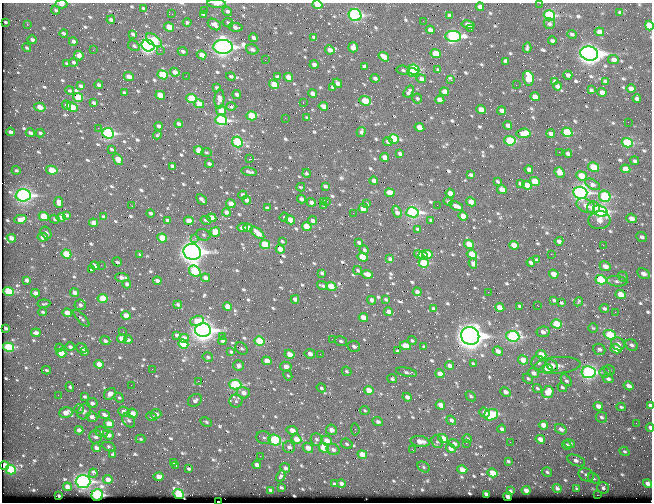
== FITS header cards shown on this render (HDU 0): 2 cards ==
NAXIS1  =                  650 / Width of table row in bytes
NAXIS2  =                  500 / Number of rows in table

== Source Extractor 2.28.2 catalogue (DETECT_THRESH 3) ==
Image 650 x 500 px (HDU 0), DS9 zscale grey, 1 PNG px = 1 image px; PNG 654 x 504 px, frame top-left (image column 1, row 500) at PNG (2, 3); each listed source drawn as its Kron ellipse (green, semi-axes under 4 px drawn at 4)
Background 367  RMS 1.4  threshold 4.24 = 3 sigma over >= 5 px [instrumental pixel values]
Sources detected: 763; of the 763, the 500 brightest by FLUX_AUTO listed and drawn (263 fainter detections omitted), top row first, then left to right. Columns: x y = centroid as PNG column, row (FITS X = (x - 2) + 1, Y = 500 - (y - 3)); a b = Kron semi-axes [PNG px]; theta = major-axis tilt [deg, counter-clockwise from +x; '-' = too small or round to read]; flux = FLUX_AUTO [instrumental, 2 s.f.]
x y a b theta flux
540 3 2 2 - 270
61 4 6 4 2 290
216 4 9 3 -4 570
317 4 5 4 - 1600
480 7 4 4 - 430
143 8 3 3 - 140
56 10 4 3 - 150
204 10 2 2 - 140
227 11 5 4 - 290
620 12 4 3 - 150
172 14 2 2 - 370
203 14 4 3 - 180
355 15 6 6 - 15000
449 15 4 3 - 200
549 15 6 5 - 9000
111 20 4 3 - 280
423 21 2 2 - 170
5 22 3 3 - 140
187 23 4 3 - 220
228 23 5 4 - 170
27 24 3 2 - 160
214 24 7 5 -32 350
468 24 7 4 -11 490
549 24 5 5 - 190
649 26 5 4 - 3500
169 27 5 4 - 1400
235 27 7 4 -9 340
471 29 3 2 - 160
430 30 4 4 - 460
599 32 5 4 - 750
64 33 4 3 - 200
133 34 4 3 - 250
572 34 5 4 - 170
453 36 8 5 -1 18000
314 37 4 3 - 180
254 38 4 3 - 300
32 40 4 3 - 280
154 40 9 5 -37 3600
73 41 4 3 - 320
552 41 4 3 - 230
134 46 6 4 -30 190
148 46 6 5 - 27000
223 47 9 7 -2 43000
353 47 5 5 - 870
27 48 4 4 - 150
527 48 5 3 - 170
252 49 6 5 - 290
93 50 2 2 - 370
160 50 2 2 - 620
330 50 5 4 - 500
183 51 5 4 - 260
589 53 9 7 -10 66000
436 54 5 4 - 2500
79 55 5 4 - 780
202 55 5 4 - 820
384 57 6 4 -35 770
613 59 5 4 - 360
265 60 2 2 - 170
505 61 4 4 - 290
73 62 4 3 - 170
67 64 4 3 - 180
314 64 4 4 - 500
364 66 4 3 - 230
414 69 6 5 - 5500
403 70 6 4 -11 170
438 70 4 3 - 210
175 72 5 4 - 560
413 73 6 4 -20 5100
163 75 5 4 - 4100
568 75 4 3 - 320
186 76 2 2 - 200
231 76 5 4 - 180
129 77 5 4 - 760
277 77 4 3 - 240
288 77 5 4 - 850
375 78 4 3 - 240
528 78 7 5 -77 2100
421 79 4 3 - 310
451 80 4 3 - 890
555 81 4 3 - 160
605 81 4 3 - 150
337 83 5 4 - 460
274 84 5 4 - 1900
99 85 4 3 - 280
516 85 2 2 - 210
81 86 4 3 - 230
557 86 4 4 - 340
332 87 4 3 - 160
217 88 4 3 - 230
631 89 4 4 - 530
69 90 4 4 - 150
591 90 4 3 - 180
409 92 6 3 54 270
444 92 4 4 - 780
602 92 4 4 - 590
124 93 3 2 - 140
312 93 4 4 - 630
237 94 4 3 - 280
160 95 5 4 - 1300
535 97 5 4 - 740
78 98 5 4 - 2700
192 98 5 4 - 3900
637 98 4 4 - 290
219 99 9 5 86 470
417 99 5 5 - 170
440 100 5 4 - 770
365 101 6 4 -21 2400
303 102 3 2 - 440
93 103 4 3 - 170
199 104 5 4 - 1400
66 105 5 4 - 270
323 106 5 4 - 720
40 107 6 4 -16 980
72 107 6 4 -24 1700
231 107 5 4 - 220
481 109 5 4 - 1100
221 110 5 4 - 1400
501 111 4 3 - 420
252 116 5 4 - 2600
285 118 2 2 - 240
307 118 4 3 - 180
221 120 6 5 - 15000
628 122 2 2 - 280
179 124 4 3 - 410
508 125 4 4 - 420
159 126 4 3 - 320
419 127 5 4 - 1100
98 128 2 2 - 140
10 132 4 3 - 400
361 132 5 3 - 230
567 132 5 4 - 5300
30 133 4 3 - 250
40 133 4 3 - 220
108 133 6 5 - 13000
524 133 7 5 6 1100
551 134 4 3 - 410
157 135 4 3 - 150
393 139 5 4 - 4900
388 141 5 3 - 230
510 141 5 4 - 4900
237 142 6 5 - 7000
627 143 5 4 - 6600
111 149 3 3 - 150
199 150 5 4 - 1400
559 152 2 2 - 370
206 153 5 4 - 140
400 154 4 3 - 280
568 154 4 3 - 310
384 157 4 4 - 720
118 159 6 4 -56 1200
249 159 3 2 - 2700
635 161 4 3 - 200
209 164 4 3 - 290
172 166 4 3 - 210
594 167 6 4 -32 2800
529 169 4 4 - 420
625 169 5 4 - 1100
16 170 4 4 - 190
52 170 6 4 -11 1800
249 172 8 3 -13 220
560 172 5 4 - 1200
306 173 4 3 - 170
471 175 4 3 - 230
582 176 5 4 - 1600
374 181 4 3 - 510
535 181 5 4 - 1800
497 182 4 3 - 150
520 183 4 3 - 250
593 184 8 4 -29 510
527 185 5 4 - 1400
325 186 4 3 - 230
301 187 4 3 - 140
502 189 5 4 - 980
390 193 5 4 - 1700
450 193 4 4 - 540
580 193 7 6 - 27000
23 195 7 6 - 27000
243 195 4 3 - 400
605 196 6 5 - 6800
201 199 6 3 -45 300
301 199 4 3 - 330
247 200 5 4 - 560
323 201 4 3 - 190
327 201 3 2 - 180
448 201 5 4 - 150
59 202 5 4 - 650
311 202 4 3 - 420
471 202 5 4 - 1200
231 204 5 4 - 960
367 204 4 3 - 150
437 205 2 2 - 230
132 206 2 2 - 190
324 206 3 3 - 150
456 206 7 3 -20 500
586 206 10 6 -27 790
267 208 3 3 - 140
363 208 5 4 - 1200
593 208 6 6 - 1200
600 211 7 5 -19 15000
226 212 4 4 - 410
397 212 6 4 -68 390
412 212 6 5 - 21000
151 213 4 3 - 250
353 213 2 2 - 160
67 215 4 4 - 280
44 216 5 4 - 2200
463 216 5 4 - 1300
61 217 4 3 - 380
104 217 4 3 - 280
284 217 5 3 - 140
212 218 5 4 - 1300
631 218 5 4 - 620
20 219 6 4 14 1200
54 219 5 4 - 160
167 220 3 3 - 210
206 220 5 2 - 150
290 220 5 4 - 1100
312 220 4 3 - 450
431 220 3 3 - 140
599 220 11 9 4 900
189 221 5 4 - 1100
94 223 5 4 - 940
307 227 5 4 - 2200
243 228 5 3 - 270
248 228 5 4 - 890
418 229 3 3 - 160
215 232 5 4 - 2400
46 233 7 5 -59 240
257 233 8 4 -41 1000
203 235 7 5 -23 190
43 237 5 4 - 930
642 237 5 4 - 290
11 238 5 4 - 620
162 238 5 4 - 2400
195 238 3 2 - 290
282 241 3 3 - 140
559 241 4 3 - 380
359 243 4 3 - 280
469 244 5 4 - 1700
265 245 5 4 - 3800
514 245 5 4 - 1200
603 245 2 2 - 870
280 249 4 4 - 920
364 250 4 3 - 150
192 252 9 8 - 56000
66 254 5 4 - 3100
418 254 5 4 - 420
427 254 5 4 - 1700
472 254 5 4 - 1400
551 254 2 2 - 980
140 255 3 3 - 140
423 256 4 3 - 740
363 257 5 4 - 2400
390 259 4 3 - 310
536 260 4 3 - 170
117 262 5 3 - 190
531 262 4 3 - 320
424 263 5 5 - 4800
473 263 5 4 - 240
101 265 2 2 - 150
95 266 4 3 - 350
605 266 6 4 -24 610
91 270 3 3 - 160
358 270 5 4 - 170
195 271 6 5 - 4800
322 273 4 3 - 260
368 274 5 4 - 830
554 274 5 4 - 900
643 274 7 5 -27 640
122 277 7 3 -5 450
623 277 6 4 -57 160
205 278 4 3 - 450
27 280 4 4 - 330
601 280 6 4 -16 5300
157 281 4 3 - 440
617 281 10 5 -6 290
127 284 4 3 - 320
322 286 6 2 -18 160
331 287 5 4 - 2000
8 291 5 4 - 4700
417 292 4 3 - 340
488 292 2 2 - 450
35 293 4 4 - 450
74 293 4 4 - 700
621 295 5 4 - 1500
103 298 5 4 - 2000
295 299 4 3 - 490
386 299 4 3 - 190
372 300 4 4 - 590
554 300 4 3 - 160
578 302 5 3 - 210
561 303 3 3 - 140
44 304 6 3 6 140
80 305 6 5 - 300
178 305 4 3 - 200
519 306 4 3 - 200
538 306 3 2 - 400
227 307 5 4 - 1100
500 307 5 4 - 1100
433 309 4 3 - 220
604 309 4 4 - 230
43 312 4 3 - 170
389 312 4 4 - 610
615 312 2 2 - 440
67 313 5 4 - 1100
126 315 5 4 - 940
81 318 11 3 -47 200
363 318 5 4 - 1100
197 321 7 5 14 1300
556 324 5 4 - 2300
6 328 4 3 - 260
593 328 5 4 - 140
203 330 8 6 -7 48000
123 332 2 2 - 350
543 332 7 5 10 480
36 333 5 3 - 370
177 335 4 3 - 290
610 335 6 4 -23 3900
222 336 2 2 - 630
470 336 9 8 - 87000
513 336 6 5 - 14000
184 338 5 4 - 860
122 339 5 4 - 950
332 339 2 2 - 350
128 340 4 4 - 210
105 341 5 4 - 250
222 341 4 3 - 360
259 341 5 4 - 3800
341 341 6 5 - 230
412 341 5 4 - 150
183 344 5 4 - 4000
618 344 7 6 - 420
632 345 7 5 -36 280
354 346 6 5 - 360
405 346 6 4 -16 1500
9 347 5 4 - 5700
70 347 5 4 - 260
424 347 4 3 - 160
59 348 4 3 - 140
82 348 5 4 - 340
241 348 7 5 -43 190
599 349 6 5 - 310
616 349 5 4 - 1800
397 351 3 3 - 160
498 351 5 4 - 660
84 352 4 3 - 220
231 352 4 3 - 180
61 353 5 4 - 1700
289 354 5 4 - 900
310 354 5 4 - 490
320 354 2 2 - 160
541 355 5 4 - 1700
208 357 5 5 - 200
523 360 5 4 - 1200
267 361 5 4 - 1300
538 363 7 6 - 320
99 364 5 4 - 1100
473 364 3 3 - 150
449 365 4 3 - 420
552 365 7 5 -43 500
557 365 23 8 4 990
238 366 5 5 - 310
286 367 6 5 - 530
548 368 5 4 - 2300
152 369 2 2 - 150
46 370 5 3 - 140
609 370 6 4 -22 140
346 371 5 4 - 180
406 372 11 4 -11 250
589 372 7 6 - 18000
605 372 5 5 - 180
533 373 6 4 -30 450
440 374 5 4 - 760
288 375 5 4 - 140
392 379 5 4 - 200
528 379 6 4 -42 170
608 379 5 4 - 250
566 380 7 4 -50 210
198 381 2 2 - 330
131 385 2 2 - 160
235 385 6 5 - 7500
629 386 5 3 - 490
70 387 5 4 - 170
562 387 5 4 - 180
321 388 5 4 - 170
537 388 5 4 - 180
369 390 5 4 - 1400
505 392 5 4 - 410
548 392 6 5 - 1500
243 393 6 5 - 530
110 394 7 5 43 710
58 395 2 2 - 320
471 396 6 4 -42 180
84 397 3 3 - 180
407 397 4 4 - 480
119 398 5 4 - 150
195 400 7 5 37 290
236 401 6 6 - 270
92 403 5 5 - 340
440 405 5 4 - 800
598 406 5 4 - 640
650 406 4 3 - 430
621 407 4 3 - 150
79 409 5 4 - 140
84 411 8 6 61 300
365 411 5 4 - 150
124 412 5 5 - 580
66 413 7 5 14 920
132 413 5 5 - 850
484 413 5 4 - 460
156 414 5 5 - 350
104 415 6 4 -23 330
491 415 7 5 19 4400
92 417 5 5 - 420
151 417 5 4 - 270
601 417 6 5 - 250
128 420 8 5 -49 280
451 420 5 4 - 320
206 422 6 3 -26 140
378 422 5 4 - 340
636 423 2 2 - 160
109 424 5 4 - 1700
543 425 5 4 - 900
650 428 4 3 - 320
355 429 6 3 -84 180
502 429 4 3 - 230
561 429 6 4 -34 380
79 430 4 4 - 430
292 430 6 4 -8 680
331 430 5 5 - 630
102 432 7 5 -19 240
108 435 5 4 - 630
95 437 7 6 - 320
264 438 7 6 - 230
141 439 5 3 - 140
296 439 5 4 - 1200
316 439 6 5 - 230
443 439 5 4 - 1300
467 439 5 4 - 170
540 439 5 4 - 620
275 440 6 5 - 6600
326 441 5 4 - 900
420 441 9 5 -7 1000
437 442 7 5 -66 210
510 442 2 2 - 240
466 443 2 2 - 240
570 443 5 4 - 240
347 444 6 5 - 190
454 444 5 4 - 370
567 445 5 4 - 340
109 447 7 4 -24 170
289 447 6 5 - 360
96 448 4 3 - 410
308 448 5 4 - 970
324 448 5 4 - 3700
451 448 5 4 - 600
412 449 3 2 - 240
333 450 7 5 -25 340
624 451 5 4 - 170
113 454 4 3 - 140
362 455 5 4 - 1700
260 456 2 2 - 1100
576 460 9 5 -22 490
508 461 3 3 - 150
174 463 4 3 - 190
257 465 4 3 - 500
4 466 4 4 - 2500
176 466 3 2 - 180
423 467 7 5 -29 160
285 468 5 4 - 240
188 469 4 3 - 160
11 470 5 4 - 4300
462 470 5 4 - 1100
547 472 5 4 - 190
93 473 5 3 - 430
492 473 5 4 - 1300
586 475 8 6 -31 370
159 476 5 4 - 750
281 476 6 4 61 210
594 478 6 4 -31 150
108 479 4 4 - 640
83 481 7 6 - 25000
341 483 4 3 - 360
334 484 4 3 - 200
648 484 5 4 - 540
67 487 4 4 - 810
281 487 3 3 - 170
557 488 4 3 - 270
603 488 6 5 - 280
577 489 4 3 - 170
271 490 4 3 - 330
526 490 4 4 - 570
510 491 3 3 - 150
178 494 5 4 - 5900
486 494 4 3 - 310
97 495 6 5 - 13000
597 495 2 2 - 1500
59 496 3 3 - 170
508 497 4 4 - 740
218 502 2 2 - 290
At the frame edge (FLAGS 8, measured only in part): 10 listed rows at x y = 540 3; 61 4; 216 4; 317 4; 56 10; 649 26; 650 406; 650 428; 4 466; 218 502
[263 fainter detections neither listed nor drawn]